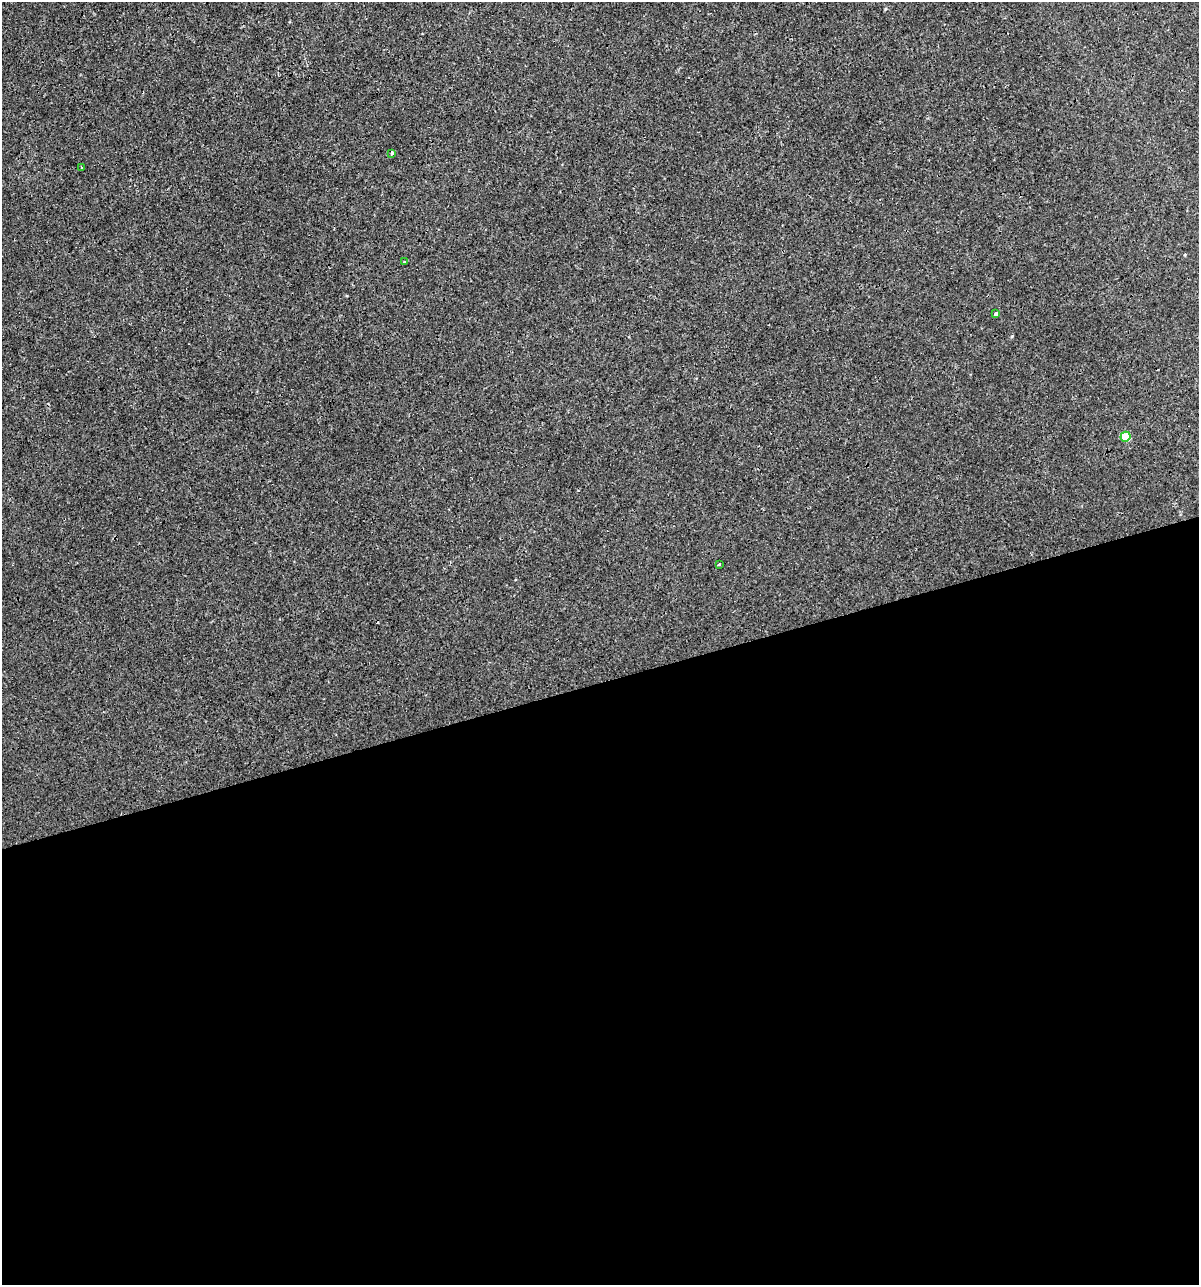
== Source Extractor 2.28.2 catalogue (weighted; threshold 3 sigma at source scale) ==
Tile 15 of 4 x 4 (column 3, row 4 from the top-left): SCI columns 2441-3637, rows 1-1283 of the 4930 x 5132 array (HDU 1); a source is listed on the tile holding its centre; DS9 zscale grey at full resolution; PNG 1201 x 1287 px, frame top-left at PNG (2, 2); each listed source drawn as its Kron ellipse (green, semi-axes under 4 px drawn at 4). Shown black and unused: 47% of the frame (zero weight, under 3 of 4 exposures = <1% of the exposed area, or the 3 px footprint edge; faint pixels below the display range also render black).
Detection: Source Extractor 2.28.2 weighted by HDU 2 'WHT'; one run over the whole footprint, this tile lists its part. Background 2.15e-04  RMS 0.0017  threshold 0.00763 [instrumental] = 3 sigma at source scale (4.5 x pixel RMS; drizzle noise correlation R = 1.50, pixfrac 1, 0.0396/0.0396 arcsec/px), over >= 5 px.
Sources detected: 7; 1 cosmic-ray / hot-pixel residue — neither listed nor drawn; the other 6 listed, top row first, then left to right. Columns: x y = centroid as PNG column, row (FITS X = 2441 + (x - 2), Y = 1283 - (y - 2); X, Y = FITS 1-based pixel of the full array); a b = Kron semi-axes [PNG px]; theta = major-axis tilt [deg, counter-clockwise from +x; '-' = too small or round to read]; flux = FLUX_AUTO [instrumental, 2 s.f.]
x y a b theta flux
392 153 3 3 - 0.57
81 167 3 3 - 0.43
404 262 3 3 - 0.42
996 314 4 3 - 0.36
1125 437 5 5 - 5.1
719 564 3 3 - 0.23